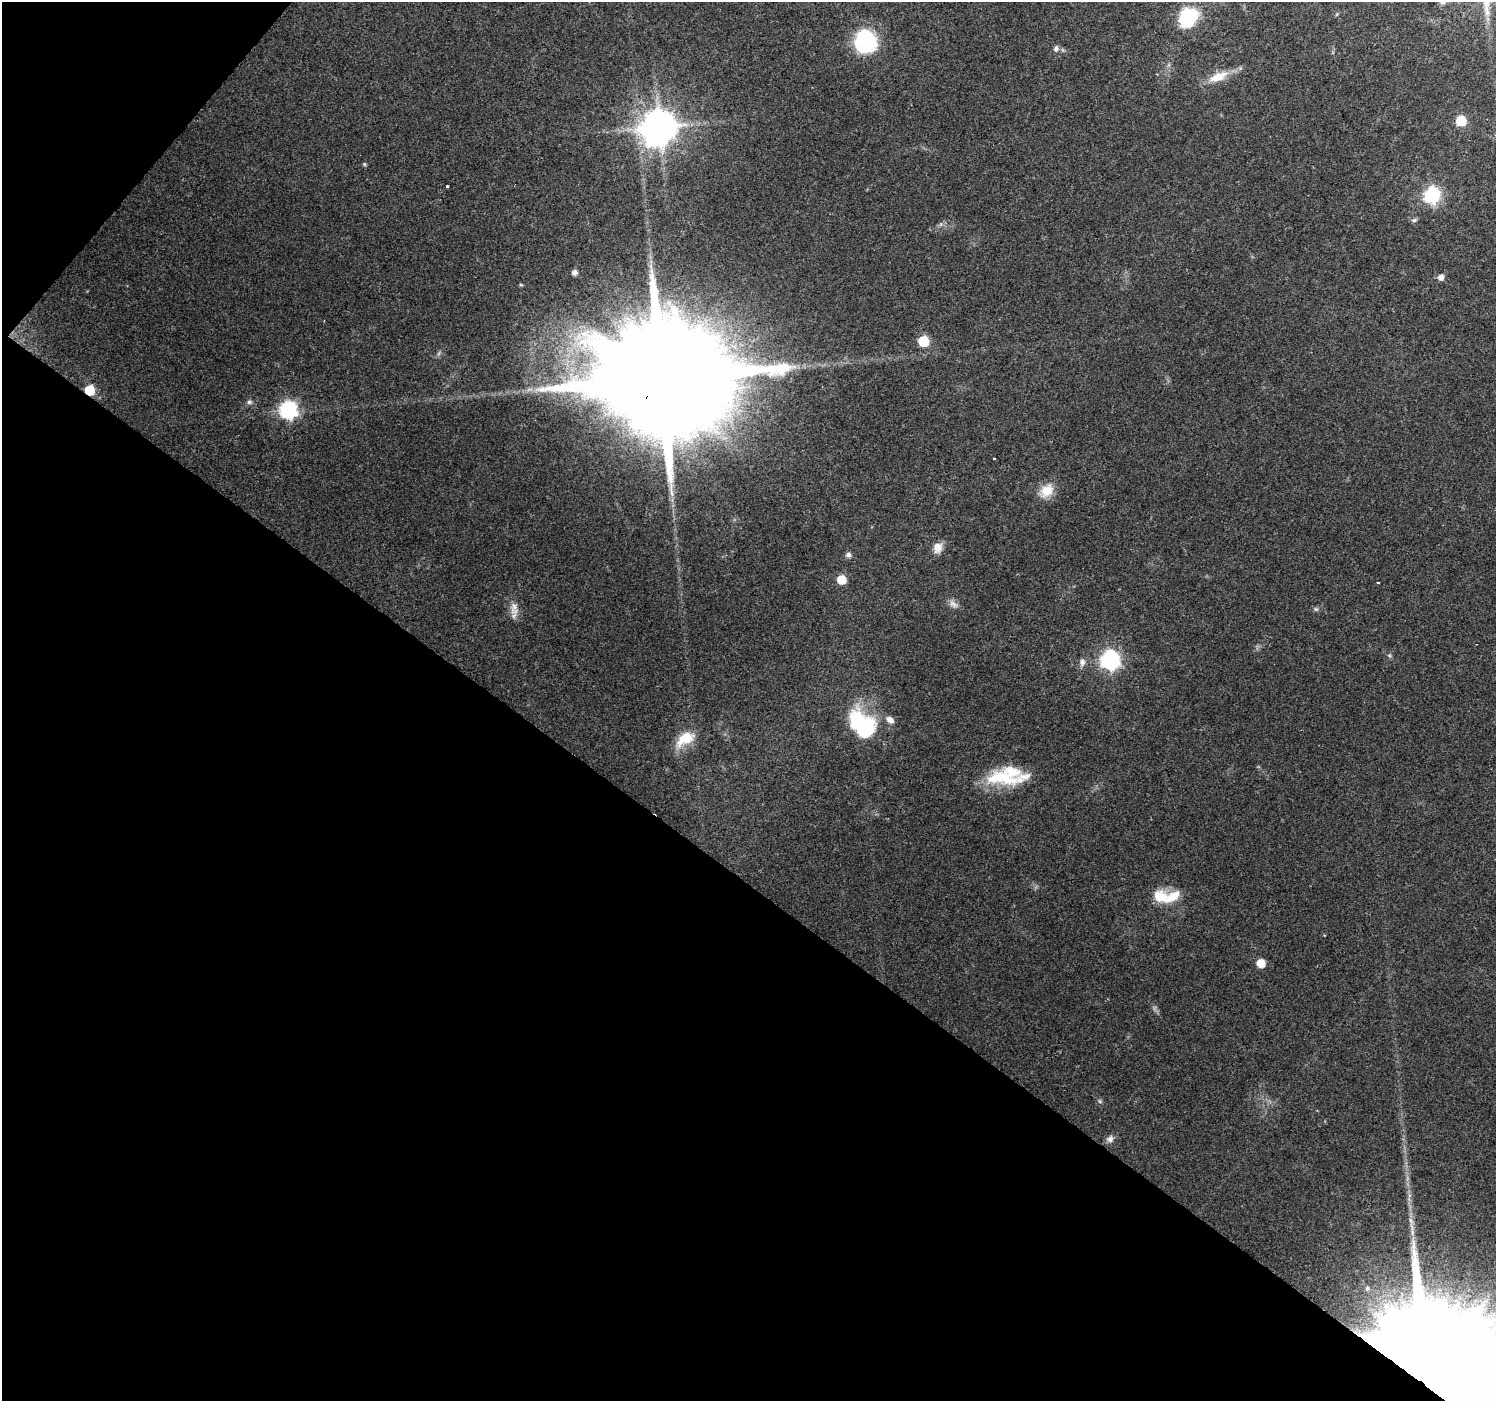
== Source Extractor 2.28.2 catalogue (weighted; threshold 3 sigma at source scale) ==
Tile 9 of 4 x 4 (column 1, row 3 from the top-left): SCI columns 1-1494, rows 1576-2974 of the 5982 x 6016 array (HDU 1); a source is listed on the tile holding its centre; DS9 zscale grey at full resolution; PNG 1498 x 1403 px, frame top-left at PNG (2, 2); no overlay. Shown black and unused: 39% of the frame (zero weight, under 2 of 3 exposures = <1% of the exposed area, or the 3 px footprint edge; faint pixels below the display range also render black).
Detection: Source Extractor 2.28.2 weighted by HDU 2 'WHT'; one run over the whole footprint, this tile lists its part. Background 0.0694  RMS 0.0075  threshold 0.0339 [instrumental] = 3 sigma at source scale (4.5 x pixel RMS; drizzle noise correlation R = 1.50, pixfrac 1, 0.0396/0.0396 arcsec/px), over >= 5 px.
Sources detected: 46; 1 too faint to see at this stretch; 1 inside a brighter object's white glare — not listed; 3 inside a brighter listed object's ellipse — not listed separately; the other 41 listed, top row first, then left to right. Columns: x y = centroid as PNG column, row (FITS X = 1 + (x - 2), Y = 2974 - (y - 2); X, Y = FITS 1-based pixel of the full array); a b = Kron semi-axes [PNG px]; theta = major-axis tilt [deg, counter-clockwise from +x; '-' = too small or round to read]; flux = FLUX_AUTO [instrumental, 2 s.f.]
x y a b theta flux
1188 17 22 18 48 40
865 41 23 22 - 58
1056 48 8 6 86 2.5
1218 77 25 11 23 15
1461 121 6 6 - 35
660 127 11 10 - 1700
364 164 5 4 - 0.9
447 186 3 3 - 1.8
1432 195 7 7 - 160
1414 220 8 5 13 1.5
574 272 5 5 - 3.6
1441 277 8 8 - 3.2
521 285 5 3 - 0.78
923 341 6 6 - 46
662 378 43 28 43 49000
90 390 6 6 - 39
249 402 7 7 - 2.1
289 410 8 7 - 230
994 458 3 2 - 0.85
1046 491 19 13 42 14
938 548 14 11 75 6.5
848 555 6 5 - 3
841 580 6 6 - 22
1378 582 3 3 - 1.4
953 604 15 8 -27 4
514 607 19 9 80 6.8
1316 609 7 5 -44 1.4
1389 655 6 4 -19 1
1110 660 8 8 - 290
1082 662 11 7 81 3.6
890 720 11 7 -41 4.5
865 729 26 18 66 45
685 739 27 14 33 18
1001 778 52 19 -7 42
1160 897 20 15 -18 18
1261 963 6 6 - 16
1100 1101 7 4 -45 1.2
1110 1139 10 9 - 3.6
1413 1247 8 6 90 3.5
1367 1288 8 6 74 2.5
1431 1364 48 27 47 72000
Overlapping masked pixels (flux is a lower limit): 3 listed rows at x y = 662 378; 90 390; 1431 1364
Isophote crosses this tile's border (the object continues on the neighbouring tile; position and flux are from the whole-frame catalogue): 1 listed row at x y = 1431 1364